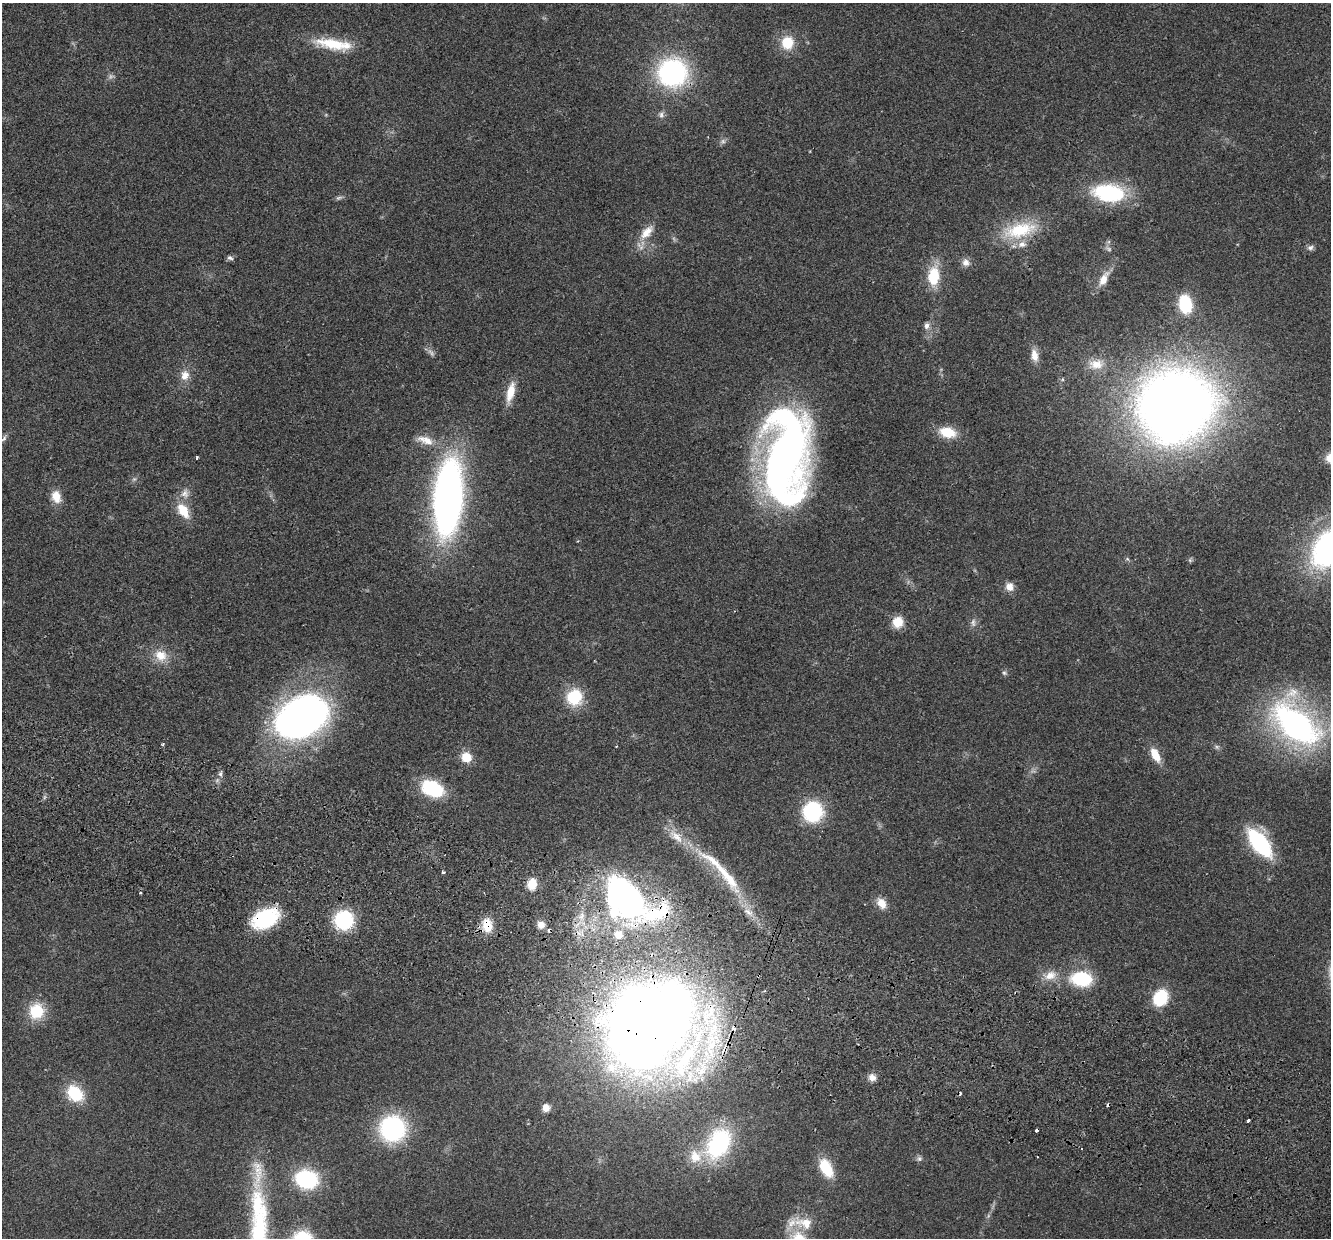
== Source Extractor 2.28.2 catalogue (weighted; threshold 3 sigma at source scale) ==
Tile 6 of 4 x 4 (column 2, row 2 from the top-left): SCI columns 1351-2679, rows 2657-3892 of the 5357 x 5440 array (HDU 1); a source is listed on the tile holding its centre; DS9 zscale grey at full resolution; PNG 1333 x 1240 px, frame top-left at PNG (2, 3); no overlay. Shown black and unused: <1% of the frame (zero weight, under 2 of 3 exposures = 3% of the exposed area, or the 3 px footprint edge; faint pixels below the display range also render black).
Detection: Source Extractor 2.28.2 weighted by HDU 2 'WHT'; one run over the whole footprint, this tile lists its part. Background 0.0531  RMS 0.0079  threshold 0.0354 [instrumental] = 3 sigma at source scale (4.5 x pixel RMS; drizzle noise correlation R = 1.50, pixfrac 1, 0.05/0.05 arcsec/px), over >= 5 px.
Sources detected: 103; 8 too faint to see at this stretch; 2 inside a brighter object's white glare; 8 cosmic-ray / hot-pixel residue — not listed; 10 inside a brighter listed object's ellipse — not listed separately; the other 75 listed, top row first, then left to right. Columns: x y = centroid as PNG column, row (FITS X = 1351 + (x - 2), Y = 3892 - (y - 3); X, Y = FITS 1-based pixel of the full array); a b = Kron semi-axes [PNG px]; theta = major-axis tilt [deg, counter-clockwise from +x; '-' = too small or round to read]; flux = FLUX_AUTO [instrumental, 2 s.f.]
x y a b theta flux
787 43 13 12 - 22
332 44 46 14 -10 30
672 73 22 22 - 160
661 114 10 9 - 3.3
1109 193 34 18 -5 73
339 198 11 5 13 2
1020 230 45 19 13 45
647 232 26 12 47 13
1310 248 9 7 20 2.6
230 258 8 6 -19 2
966 262 11 10 - 4.9
934 276 24 13 85 28
1103 279 21 9 61 11
1185 304 14 9 -80 48
927 326 10 7 80 3.8
1034 355 17 9 -81 8.5
1096 364 23 15 6 14
185 375 14 12 88 8.4
510 392 27 9 77 14
1176 405 58 52 14 1000
947 432 19 12 -14 20
4 438 13 6 48 2.9
425 440 27 11 -16 13
786 455 81 36 85 600
197 458 3 3 - 2.1
185 493 14 11 74 6.8
56 497 14 10 -72 11
448 497 57 21 85 470
183 511 20 11 -56 18
1127 559 6 5 - 1.3
1190 560 6 6 - 1.4
1009 587 10 9 - 6.8
898 622 10 10 - 16
160 655 19 16 -35 14
1004 673 7 7 - 1.7
574 697 15 15 - 36
301 717 45 31 26 450
1295 724 64 37 -44 220
163 744 4 3 - 1.2
1217 747 8 6 -16 1.9
1155 755 17 8 -62 14
466 757 12 11 - 13
220 774 7 6 - 2.1
432 788 21 14 -23 56
813 811 14 13 - 94
1260 843 25 13 -53 90
713 861 51 11 -32 22
443 872 3 3 - 2.1
532 884 11 9 84 16
140 893 3 3 - 1.5
624 895 40 31 -58 250
881 903 14 10 -57 9.4
748 912 16 7 -32 6.1
656 914 104 34 12 130
265 918 20 13 28 88
344 920 15 15 - 70
487 925 16 11 -78 17
541 925 10 10 - 5.9
1050 975 21 13 13 12
1081 979 18 13 -5 53
1160 997 12 10 61 53
36 1011 20 18 73 26
709 1016 38 29 89 69
643 1026 79 59 71 1200
872 1077 10 8 -44 5.2
75 1093 19 14 -45 32
546 1108 8 7 - 7.2
1248 1121 4 3 - 8.1
393 1129 19 19 - 130
718 1144 34 23 58 96
919 1159 8 7 - 2.3
826 1168 19 10 -62 31
306 1179 19 15 -11 77
257 1205 38 19 -88 39
804 1223 30 16 -14 18
Overlapping masked pixels (flux is a lower limit): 5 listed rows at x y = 656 914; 265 918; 487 925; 709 1016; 643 1026
Isophote crosses this tile's border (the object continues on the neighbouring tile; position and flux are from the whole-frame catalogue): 1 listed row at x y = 4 438